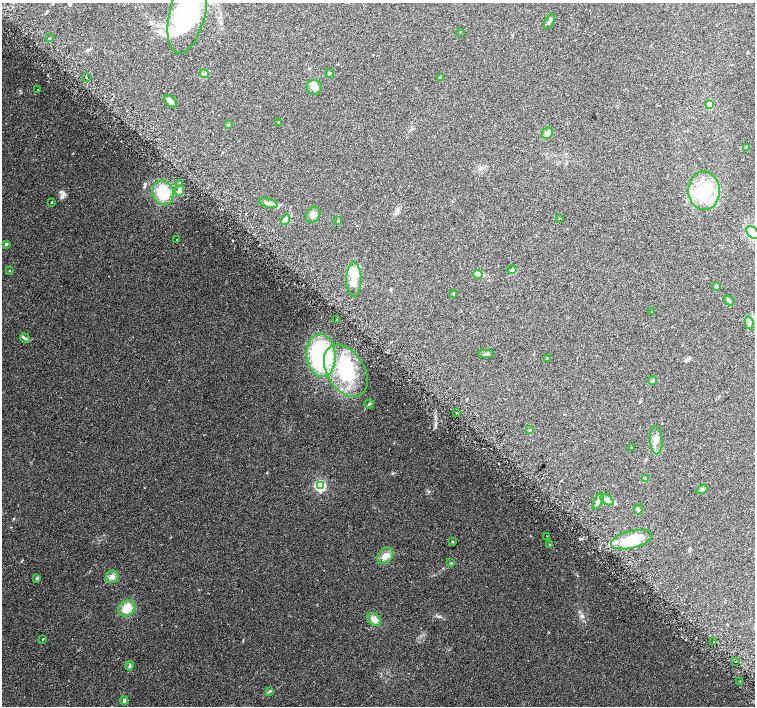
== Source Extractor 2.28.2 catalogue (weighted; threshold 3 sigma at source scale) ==
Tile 6 of 4 x 4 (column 2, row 2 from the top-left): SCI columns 1528-3032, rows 3003-4410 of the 6070 x 6070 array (HDU 1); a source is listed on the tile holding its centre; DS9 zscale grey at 2 x 2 block average (1 PNG px = mean of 2 x 2 image px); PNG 757 x 708 px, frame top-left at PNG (2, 3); each listed source drawn as its Kron ellipse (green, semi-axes under 4 px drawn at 4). Shown black and unused: <1% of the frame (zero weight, under 2 of 3 exposures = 2% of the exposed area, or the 3 px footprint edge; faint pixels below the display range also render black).
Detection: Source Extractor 2.28.2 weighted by HDU 2 'WHT'; one run over the whole footprint, this tile lists its part. Background 0.118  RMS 0.0099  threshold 0.0445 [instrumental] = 3 sigma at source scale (4.5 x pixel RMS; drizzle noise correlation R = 1.50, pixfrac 1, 0.0396/0.0396 arcsec/px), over >= 5 px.
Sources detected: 89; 5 inside a brighter object's white glare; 4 cosmic-ray / hot-pixel residue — neither listed nor drawn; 7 inside a brighter listed object's ellipse — not listed separately; the other 73 listed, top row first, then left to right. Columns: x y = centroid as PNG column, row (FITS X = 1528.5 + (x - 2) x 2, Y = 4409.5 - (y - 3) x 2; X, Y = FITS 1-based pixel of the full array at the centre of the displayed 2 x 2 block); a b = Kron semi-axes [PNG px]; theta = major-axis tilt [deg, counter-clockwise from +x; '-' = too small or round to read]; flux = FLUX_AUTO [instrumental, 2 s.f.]
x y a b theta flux
187 13 41 18 76 270
549 22 8 3 62 6.1
460 32 2 2 - 4.6
50 38 3 2 - 1.4
329 73 4 3 - 3
204 74 5 3 - 3.7
86 77 2 2 - 7.6
440 77 3 2 - 1.5
314 87 8 7 - 12
38 90 2 2 - 2.8
170 101 7 5 -43 6.7
709 105 3 3 - 40
279 122 3 2 - 1.5
228 125 4 2 - 1.8
548 133 6 5 - 9.2
747 147 3 2 - 1.7
180 183 2 2 - 2.9
179 191 5 4 - 11
704 191 19 16 -89 79
163 193 12 10 -68 77
52 202 2 2 - 3.9
268 203 9 4 -14 7.3
313 215 8 6 55 10
560 218 2 2 - 2.1
286 220 5 3 - 4.6
338 221 3 3 - 1.8
753 233 8 5 -43 130
177 240 2 2 - 1.1
6 244 4 3 - 2.4
512 269 4 3 - 4.6
10 271 3 2 - 1.1
478 274 5 3 - 4.6
354 279 17 7 -89 28
716 286 4 3 - 3.2
453 294 3 3 - 1.3
729 300 6 3 -48 4.7
652 312 2 2 - 1.3
337 319 2 2 - 3.2
749 323 6 3 -79 4.8
25 338 5 2 - 3.2
486 354 8 3 2 5.4
321 356 21 14 -84 250
548 359 2 2 - 7.2
346 371 28 18 -58 130
653 381 4 3 - 3.1
369 404 5 2 - 2.3
456 412 2 2 - 3.2
530 430 3 3 - 2.2
656 440 14 6 -86 15
631 447 2 2 - 1.3
646 479 4 3 - 2.2
320 486 4 3 - 290
702 489 6 4 33 4.5
607 500 7 4 -35 7.8
598 501 9 4 63 8.8
638 509 5 4 - 3.8
547 536 2 2 - 3.1
632 540 21 8 14 64
452 542 3 3 - 1.7
549 545 3 2 - 1.5
385 556 9 6 46 19
451 563 4 2 - 1.7
112 577 6 6 - 9.3
37 578 2 2 - 5
127 608 9 7 39 31
374 619 7 5 -42 16
43 639 3 2 - 1.3
714 642 2 2 - 4.7
735 661 2 2 - 7.8
130 666 5 3 - 3.3
740 681 2 2 - 1.2
270 691 3 3 - 2
124 701 4 3 - 4.3
Isophote crosses this tile's border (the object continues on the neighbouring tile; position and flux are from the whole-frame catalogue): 2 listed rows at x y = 187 13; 753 233
Diffuse or blended objects may show on this block-average render without a row.